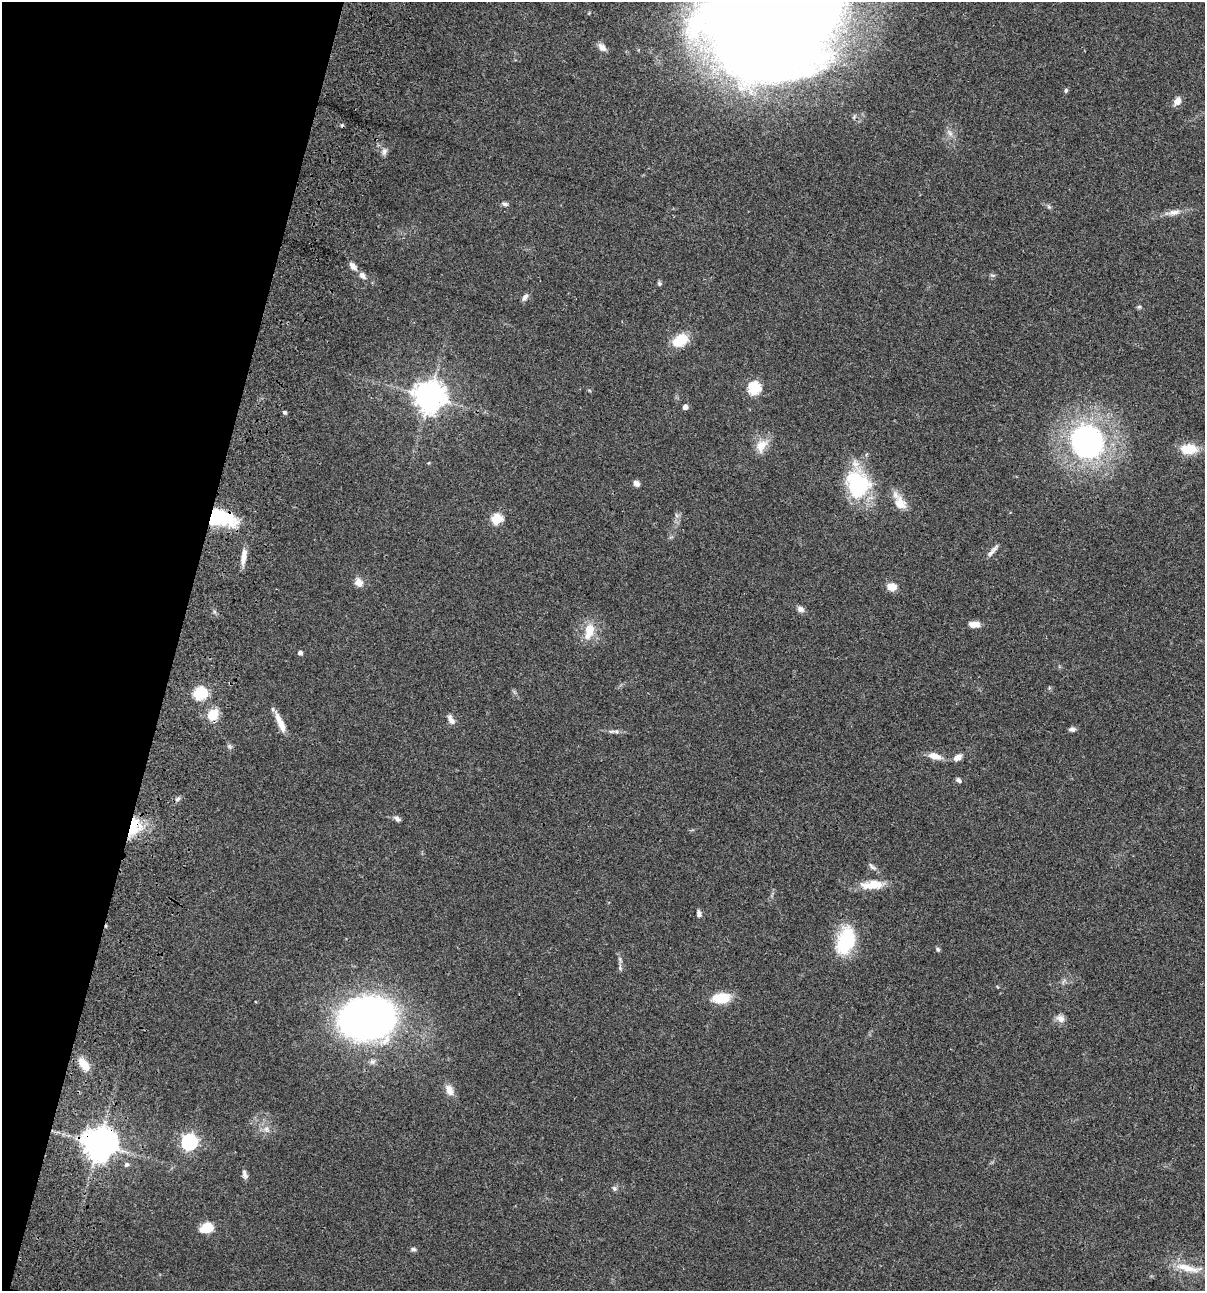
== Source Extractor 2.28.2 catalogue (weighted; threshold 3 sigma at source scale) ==
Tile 9 of 4 x 4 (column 1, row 3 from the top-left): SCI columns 235-1437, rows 1407-2695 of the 5405 x 5389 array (HDU 1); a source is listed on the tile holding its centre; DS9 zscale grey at full resolution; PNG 1207 x 1293 px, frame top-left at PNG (2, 2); no overlay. Shown black and unused: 15% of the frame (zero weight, under 3 of 4 exposures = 9% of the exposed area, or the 3 px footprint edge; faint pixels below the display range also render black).
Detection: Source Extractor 2.28.2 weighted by HDU 2 'WHT'; one run over the whole footprint, this tile lists its part. Background 0.0468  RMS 0.0053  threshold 0.0237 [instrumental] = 3 sigma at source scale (4.5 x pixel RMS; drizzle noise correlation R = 1.50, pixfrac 1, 0.05/0.05 arcsec/px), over >= 5 px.
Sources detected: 69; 1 cosmic-ray / hot-pixel residue — not listed; the other 68 listed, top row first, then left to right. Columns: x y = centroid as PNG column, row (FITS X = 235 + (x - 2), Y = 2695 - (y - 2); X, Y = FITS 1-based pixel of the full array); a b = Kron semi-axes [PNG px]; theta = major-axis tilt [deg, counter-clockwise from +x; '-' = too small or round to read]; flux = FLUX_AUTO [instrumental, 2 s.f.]
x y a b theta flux
772 17 107 93 36 1500
602 47 13 7 -49 2.7
1066 90 6 5 - 0.77
1177 101 10 7 60 3.2
384 151 10 7 76 1.9
505 204 9 5 -13 1.2
1049 207 6 4 -71 0.77
1174 212 17 7 6 3.6
353 266 11 7 -46 2.7
362 275 10 7 -53 2.2
993 275 8 4 0 0.81
659 283 6 6 - 0.88
525 297 10 6 58 1.9
1139 307 6 5 - 0.76
680 340 14 10 33 14
754 388 6 6 - 49
429 397 10 9 - 720
685 407 5 5 - 2.5
284 412 4 4 - 1
1087 441 27 25 -61 130
761 446 20 12 58 6.6
1189 449 16 10 1 12
636 483 7 6 - 2.2
857 484 33 27 -71 38
900 503 20 14 -60 6.8
676 515 7 4 -71 0.98
220 518 26 13 -8 40
497 519 6 5 - 30
991 552 13 6 45 2.2
243 557 22 6 82 4.4
359 582 12 10 -45 3.3
892 587 13 10 -7 3.9
800 609 8 7 - 2.2
974 624 13 7 0 3.7
589 631 20 11 79 9.6
300 653 5 4 - 1.7
200 693 9 6 -7 57
213 715 12 9 52 10
451 719 14 6 -62 2.4
280 722 25 6 -66 6.3
1072 729 8 5 3 1.5
613 731 13 4 3 1.6
229 746 7 4 -71 0.94
935 756 16 7 -15 5.3
958 757 10 7 29 2.8
958 780 7 5 -42 1.2
178 799 7 5 46 1.1
397 819 9 6 -32 1.4
134 827 26 15 63 14
872 867 14 4 -41 1.5
872 885 31 11 4 9.2
699 914 8 6 -76 1.7
846 941 30 18 73 28
938 949 5 5 - 0.98
721 998 16 9 4 14
367 1018 42 30 9 300
1060 1019 11 8 -39 3.1
84 1064 17 9 -54 6
449 1090 15 9 -69 4
266 1129 7 6 - 1.7
189 1142 7 7 - 120
98 1144 10 9 - 930
126 1164 6 5 - 1.3
244 1174 12 5 -77 1.8
614 1189 7 5 -56 1.1
207 1228 14 10 20 8.5
413 1249 6 5 - 1.1
1188 1268 39 9 -13 9.4
Overlapping masked pixels (flux is a lower limit): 3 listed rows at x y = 220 518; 134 827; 98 1144
Isophote crosses this tile's border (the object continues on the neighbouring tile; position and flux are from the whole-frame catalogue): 1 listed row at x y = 772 17